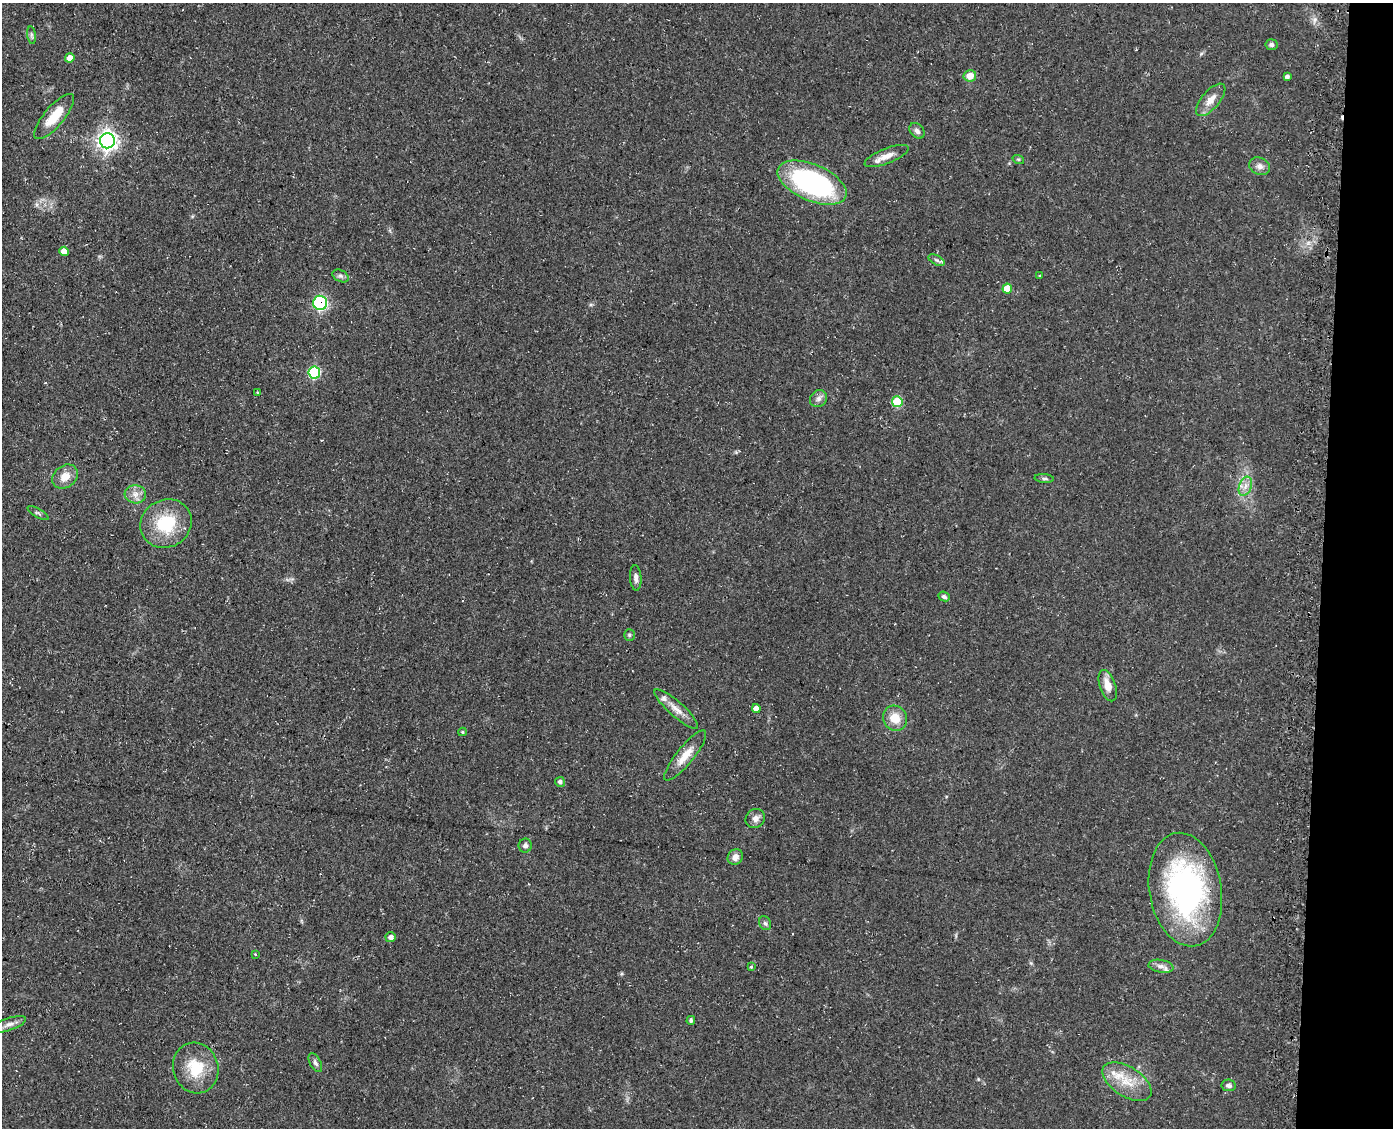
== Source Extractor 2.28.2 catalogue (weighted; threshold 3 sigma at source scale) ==
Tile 6 of 3 x 4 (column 3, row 2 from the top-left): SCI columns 3067-4457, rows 2251-3376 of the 4597 x 4502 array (HDU 1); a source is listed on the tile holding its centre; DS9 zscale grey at full resolution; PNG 1395 x 1130 px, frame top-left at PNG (2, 3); each listed source drawn as its Kron ellipse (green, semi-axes under 4 px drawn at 4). Shown black and unused: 5% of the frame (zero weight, under 3 of 4 exposures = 4% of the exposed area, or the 3 px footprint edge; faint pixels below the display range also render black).
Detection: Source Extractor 2.28.2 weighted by HDU 2 'WHT'; one run over the whole footprint, this tile lists its part. Background 0.15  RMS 0.0077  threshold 0.0346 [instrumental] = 3 sigma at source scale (4.5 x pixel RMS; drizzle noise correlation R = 1.50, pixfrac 1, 0.05/0.05 arcsec/px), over >= 5 px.
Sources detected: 57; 3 inside a brighter listed object's ellipse — not listed separately; the other 54 listed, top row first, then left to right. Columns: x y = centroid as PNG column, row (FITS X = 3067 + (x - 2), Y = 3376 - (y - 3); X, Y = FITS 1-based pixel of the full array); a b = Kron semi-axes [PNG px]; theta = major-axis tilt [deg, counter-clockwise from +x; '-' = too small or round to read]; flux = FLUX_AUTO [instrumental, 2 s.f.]
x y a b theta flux
32 35 9 4 -81 1.6
1271 45 6 5 - 2
70 58 4 4 - 6
970 76 6 5 - 9
1287 77 4 4 - 2.3
1211 100 20 9 49 8.7
54 116 28 10 50 18
917 131 9 6 -47 2.8
107 141 7 7 - 420
886 156 23 7 21 7.9
1018 159 6 3 -17 1
1260 166 11 8 -23 4
812 183 37 18 -23 150
64 251 5 4 - 8
937 260 9 4 -26 1.8
340 276 8 5 -26 2.1
1040 276 4 3 - 0.86
1007 288 5 5 - 14
320 303 7 7 - 100
314 372 6 6 - 62
258 393 3 3 - 1
819 399 9 8 - 3.4
897 402 5 5 - 32
65 477 14 11 38 9.1
1044 478 9 4 -4 1.5
1245 486 10 6 71 4
135 494 10 9 - 5.3
38 513 12 4 -30 1.8
166 524 26 23 30 38
636 578 13 5 -86 3.1
944 596 6 4 -24 2.1
629 635 6 5 - 1.3
1108 686 16 8 -71 8.7
756 708 4 4 - 4.4
676 709 28 7 -42 8.3
895 718 13 11 -56 12
462 732 4 4 - 0.86
685 756 31 8 51 12
560 782 5 5 - 2.3
755 818 10 9 - 4.3
525 846 7 6 - 2.6
735 857 8 7 - 5.3
1185 890 57 36 -80 190
765 923 7 5 -61 2
391 937 5 5 - 3.3
255 954 4 3 - 0.58
1161 966 12 6 -10 3.7
751 967 4 3 - 0.89
691 1020 4 4 - 1.5
9 1024 18 6 19 4.3
315 1063 10 5 -62 2.2
196 1068 25 22 -73 26
1127 1082 27 15 -33 19
1229 1085 7 6 - 2.6
Overlapping masked pixels (flux is a lower limit): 1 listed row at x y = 320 303